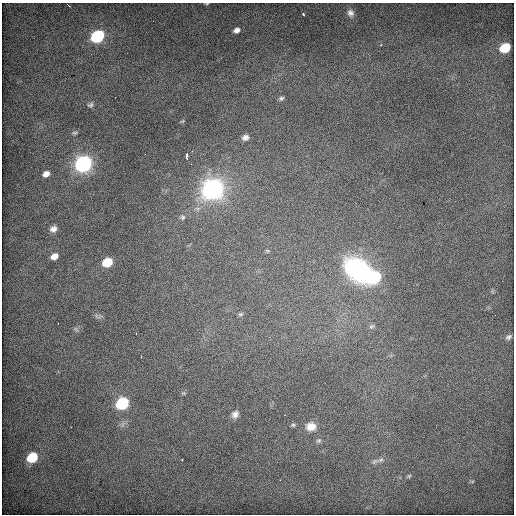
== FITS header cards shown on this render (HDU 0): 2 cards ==
NAXIS1  =                  512 / Axis length
NAXIS2  =                  512 / Axis length

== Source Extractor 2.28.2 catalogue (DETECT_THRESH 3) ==
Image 512 x 512 px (HDU 0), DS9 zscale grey, 1 PNG px = 1 image px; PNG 516 x 516 px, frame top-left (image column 1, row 512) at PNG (2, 3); no overlay
Background 657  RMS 4.1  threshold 12.2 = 3 sigma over >= 5 px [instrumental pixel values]
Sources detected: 37; all 37 listed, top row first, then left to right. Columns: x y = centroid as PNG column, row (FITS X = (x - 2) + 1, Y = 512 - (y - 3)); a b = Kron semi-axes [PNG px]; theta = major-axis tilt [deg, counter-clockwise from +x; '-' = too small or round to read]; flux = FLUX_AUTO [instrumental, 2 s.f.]
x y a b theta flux
207 3 5 3 - 240
351 13 12 10 -67 1800
303 14 4 3 - 340
237 30 7 5 21 1200
97 36 8 6 28 52000
505 48 8 6 23 16000
281 98 8 5 20 650
90 105 8 6 17 680
182 121 5 5 - 300
75 133 6 5 - 410
245 137 6 5 - 1100
187 156 7 2 -90 410
83 164 8 7 - 140000
46 174 6 5 - 1700
212 189 9 8 - 270000
183 217 6 6 - 530
53 229 8 7 - 1300
267 251 6 4 -2 310
54 256 6 5 - 2200
107 262 7 6 - 12000
358 269 32 23 -41 31000
375 277 9 7 30 25000
240 314 7 5 17 410
495 315 2 2 - 250
371 327 7 5 50 670
136 333 2 2 - 180
509 337 8 6 31 700
184 393 7 5 9 410
122 403 8 6 28 47000
235 414 10 8 52 1500
293 425 5 5 - 480
311 427 11 9 2 3500
319 440 8 6 43 700
32 457 7 6 - 19000
182 460 3 3 - 260
375 461 11 6 33 1100
409 476 6 5 - 390
At the frame edge (FLAGS 8, measured only in part): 1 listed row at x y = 207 3